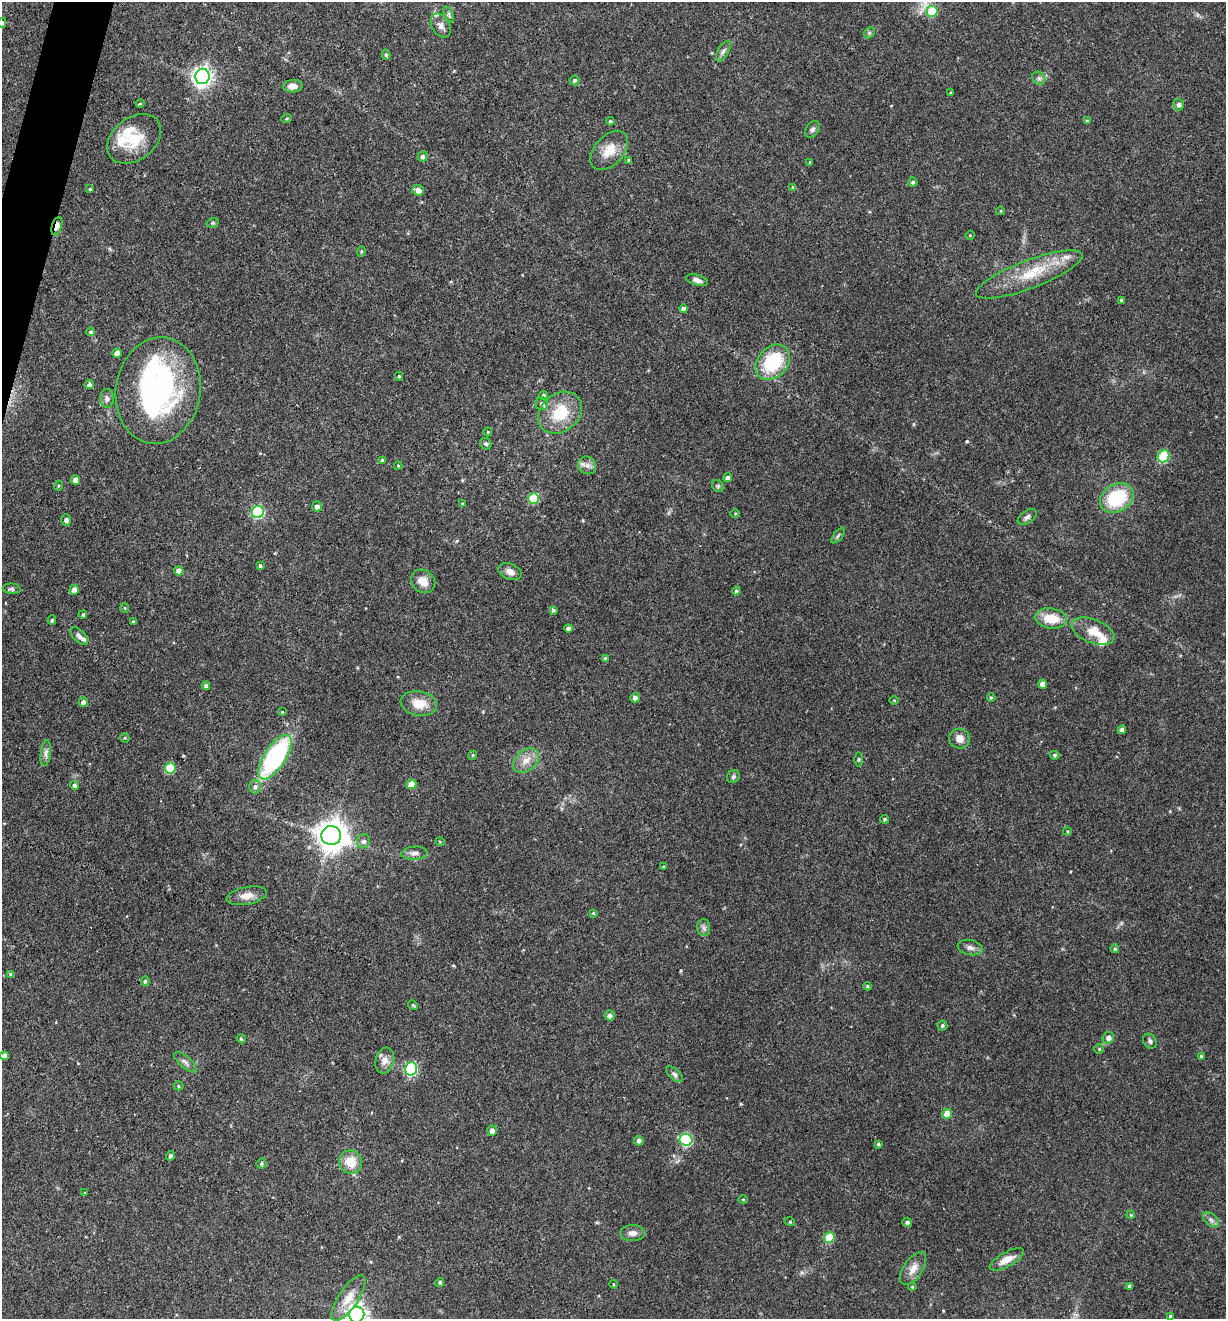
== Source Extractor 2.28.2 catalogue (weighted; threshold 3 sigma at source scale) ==
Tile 11 of 4 x 4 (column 3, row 3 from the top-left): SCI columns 2580-3803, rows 1317-2633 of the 5284 x 5266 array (HDU 1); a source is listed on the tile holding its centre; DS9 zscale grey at full resolution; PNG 1228 x 1321 px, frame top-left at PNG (2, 2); each listed source drawn as its Kron ellipse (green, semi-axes under 4 px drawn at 4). Shown black and unused: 1% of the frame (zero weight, under 3 of 4 exposures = <1% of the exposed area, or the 3 px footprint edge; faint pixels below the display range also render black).
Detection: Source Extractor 2.28.2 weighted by HDU 2 'WHT'; one run over the whole footprint, this tile lists its part. Background 0.19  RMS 0.0053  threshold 0.0238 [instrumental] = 3 sigma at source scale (4.5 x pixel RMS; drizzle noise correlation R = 1.50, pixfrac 1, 0.05/0.05 arcsec/px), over >= 5 px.
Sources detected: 167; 2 inside a brighter object's white glare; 1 cosmic-ray / hot-pixel residue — neither listed nor drawn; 6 inside a brighter listed object's ellipse — not listed separately; the other 158 listed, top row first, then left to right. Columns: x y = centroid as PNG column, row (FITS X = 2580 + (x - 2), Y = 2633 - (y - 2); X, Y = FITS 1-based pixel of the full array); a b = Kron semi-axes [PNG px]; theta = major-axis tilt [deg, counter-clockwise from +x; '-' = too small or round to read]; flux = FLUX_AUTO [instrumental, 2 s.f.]
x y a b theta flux
932 11 5 5 - 19
449 14 9 4 -69 1
2 23 5 4 - 1.1
441 26 13 8 -58 3
869 33 6 4 45 0.86
723 51 11 5 60 1.7
386 55 5 4 - 0.82
202 76 8 7 - 280
1039 78 7 6 - 1.4
574 80 5 5 - 0.86
293 86 10 6 4 3.2
951 93 3 3 - 0.81
140 104 4 3 - 0.48
1179 104 6 5 - 2
286 118 5 2 - 0.49
610 121 4 4 - 0.84
1087 121 4 4 - 0.76
813 129 9 6 57 1.5
134 139 30 21 38 19
609 151 23 14 48 9
422 157 5 5 - 1.4
629 160 4 4 - 0.86
810 162 3 3 - 0.74
913 182 4 4 - 0.83
793 188 4 4 - 1
90 189 3 3 - 0.57
418 190 6 5 - 3.3
1000 211 4 3 - 0.47
213 223 6 4 18 0.86
57 226 9 5 73 3.6
970 235 4 4 - 0.49
361 251 5 4 - 0.75
1029 274 57 14 21 21
697 280 11 5 -17 2.7
1121 300 3 3 - 0.65
683 309 4 4 - 1.7
91 332 4 4 - 0.91
117 353 4 4 - 3.5
773 362 19 15 48 31
399 376 4 4 - 0.62
89 385 5 4 - 1.4
158 390 53 42 81 97
544 395 4 4 - 1.2
107 398 9 6 -89 2.1
542 404 6 6 - 1.9
560 413 24 19 40 20
488 432 4 4 - 0.47
486 444 6 5 - 1.1
1164 456 6 5 - 31
382 460 4 4 - 0.74
587 465 9 8 - 2.7
398 466 4 3 - 0.63
728 478 4 4 - 2
75 480 5 4 - 5.3
58 486 5 3 - 0.54
718 486 6 5 - 0.91
1117 498 18 13 31 32
533 499 5 5 - 24
463 504 3 3 - 0.7
317 506 5 5 - 2.2
258 512 6 6 - 63
735 514 4 3 - 0.47
1027 517 10 6 35 1.6
66 520 6 4 -74 2.1
838 535 9 3 50 0.86
260 566 4 3 - 0.81
179 571 4 4 - 2.9
510 572 12 8 -21 3.6
423 581 13 11 -40 5.8
12 589 9 5 -5 1.2
74 590 5 5 - 3.3
736 591 4 4 - 0.97
125 608 4 4 - 0.56
553 610 4 3 - 0.91
83 615 4 3 - 0.78
1051 618 16 10 -8 12
52 620 5 4 - 0.86
133 621 3 3 - 0.59
569 628 4 4 - 1.8
1093 631 23 12 -22 9.7
79 636 11 6 -48 2
605 659 4 4 - 1.4
1043 684 4 4 - 4
206 686 4 4 - 1.4
635 698 5 4 - 1.9
991 698 4 4 - 0.67
894 700 4 3 - 0.45
83 702 4 4 - 1.8
419 704 18 12 -11 9.3
282 712 4 4 - 0.49
1122 730 4 4 - 1.7
125 738 5 4 - 0.64
960 739 10 10 - 4.3
46 753 13 5 82 2.2
473 755 4 3 - 0.46
1055 755 5 4 - 0.95
275 757 25 10 57 81
859 759 7 3 90 0.67
526 760 15 10 39 5.3
170 768 5 5 - 28
733 777 7 6 - 1.4
411 784 5 5 - 7.2
74 785 4 4 - 0.98
255 787 6 5 - 1.5
885 819 4 4 - 0.83
1067 831 4 4 - 0.55
331 836 10 9 - 780
363 841 7 6 - 1.8
440 842 5 3 - 0.46
414 853 13 6 4 2.5
664 867 3 3 - 0.83
247 896 20 8 11 5.2
593 913 4 4 - 0.62
704 928 8 6 -89 1.8
970 948 12 7 -10 2.6
1115 949 4 4 - 1
11 974 4 4 - 1.4
145 981 5 4 - 0.96
867 986 4 4 - 0.55
413 1005 5 4 - 0.68
610 1015 5 5 - 1.8
942 1026 5 4 - 0.99
1108 1038 6 5 - 2.5
241 1039 5 3 - 0.65
1150 1041 8 6 -53 1.4
1099 1049 5 5 - 0.73
5 1056 4 4 - 3
1201 1056 4 4 - 0.71
385 1061 13 9 76 3.8
185 1062 14 5 -42 2
411 1069 7 6 - 52
674 1074 10 5 -43 1.5
178 1086 5 4 - 0.75
947 1114 5 5 - 6.4
492 1131 5 5 - 2.9
686 1140 6 6 - 57
639 1141 4 4 - 2
878 1144 4 3 - 0.82
171 1156 4 4 - 1.5
350 1162 12 11 - 9.4
262 1163 5 5 - 0.93
85 1193 4 3 - 0.51
743 1199 4 3 - 0.46
1131 1215 4 4 - 0.57
1211 1220 9 5 -41 1.8
790 1222 5 3 - 0.53
907 1222 5 4 - 1.2
633 1233 12 8 2 3.1
829 1238 5 5 - 21
1007 1259 19 7 29 5.5
913 1268 18 9 56 4.9
440 1282 4 4 - 1
613 1284 4 3 - 0.49
1130 1286 4 4 - 1.2
912 1287 4 4 - 0.7
348 1298 26 10 56 8
357 1315 8 7 - 290
1170 1316 4 4 - 1.1
Overlapping masked pixels (flux is a lower limit): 1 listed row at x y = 57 226
Isophote crosses this tile's border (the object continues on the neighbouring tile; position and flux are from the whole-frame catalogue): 2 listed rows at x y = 2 23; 357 1315